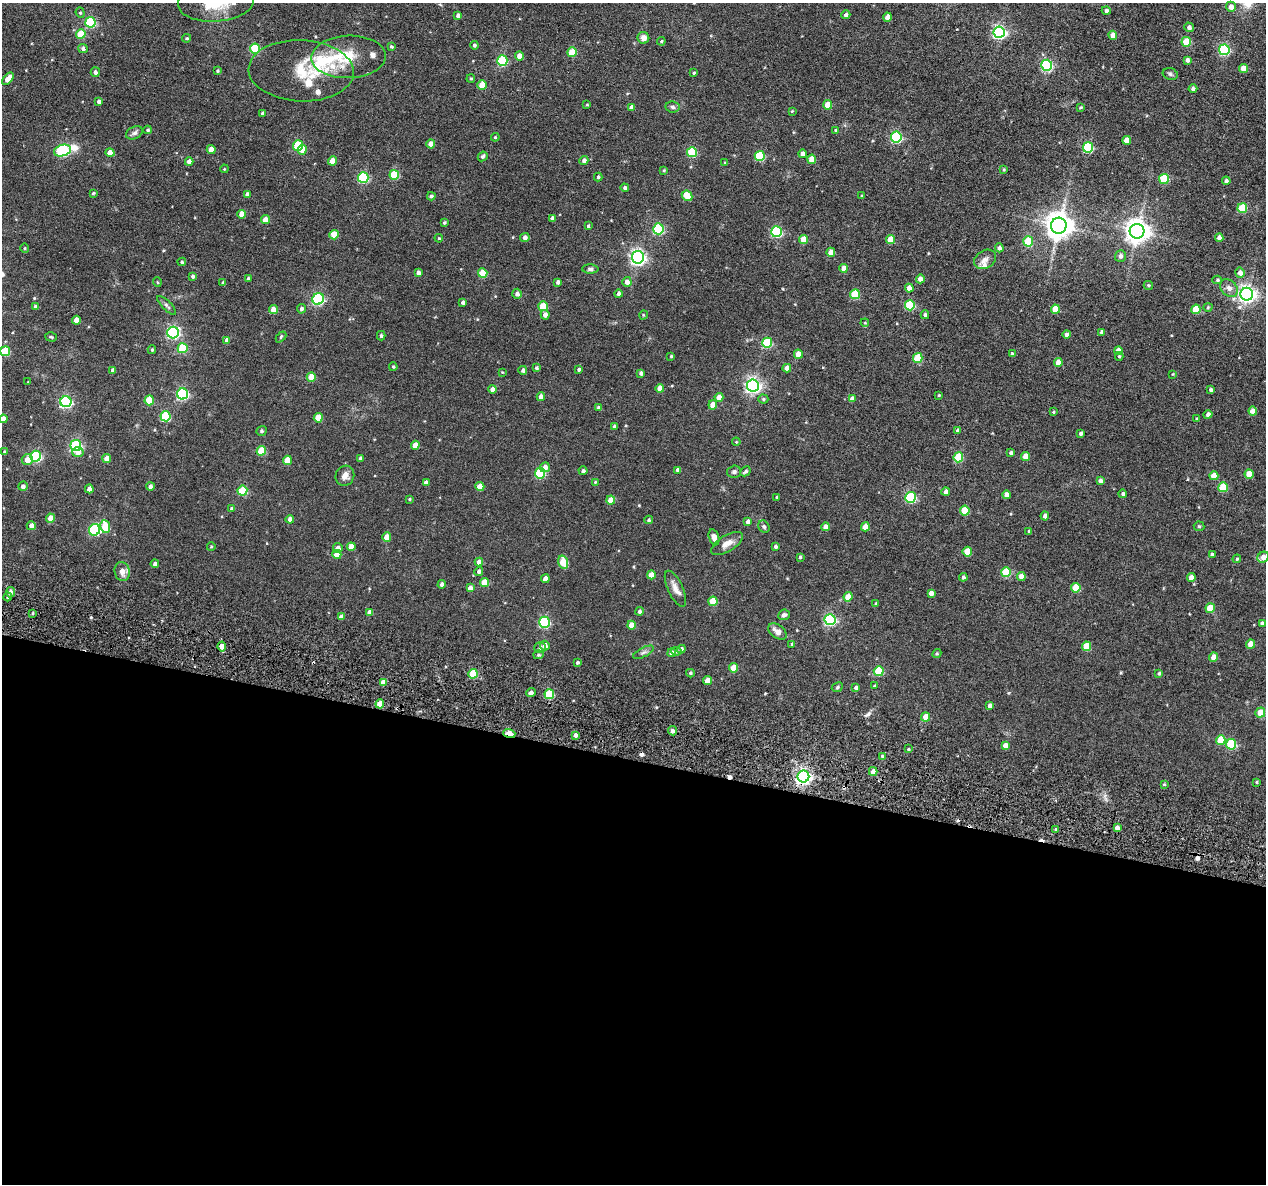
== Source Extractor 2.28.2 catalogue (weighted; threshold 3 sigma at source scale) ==
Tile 14 of 4 x 4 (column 2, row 4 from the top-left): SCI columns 1350-2613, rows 202-1383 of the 5225 x 5247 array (HDU 1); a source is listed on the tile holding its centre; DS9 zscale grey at full resolution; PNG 1268 x 1186 px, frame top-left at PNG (2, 3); each listed source drawn as its Kron ellipse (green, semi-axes under 4 px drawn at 4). Shown black and unused: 36% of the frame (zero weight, under 3 of 6 exposures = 5% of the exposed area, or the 3 px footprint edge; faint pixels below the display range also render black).
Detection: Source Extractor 2.28.2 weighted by HDU 2 'WHT'; one run over the whole footprint, this tile lists its part. Background 0.0635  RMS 0.0085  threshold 0.0348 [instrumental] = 3 sigma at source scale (4.09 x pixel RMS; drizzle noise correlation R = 1.36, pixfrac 0.8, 0.05/0.05 arcsec/px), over >= 5 px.
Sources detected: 353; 5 cosmic-ray / hot-pixel residue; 1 long thin detection or spike segment (spike, bleed or trail) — neither listed nor drawn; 8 inside a brighter listed object's ellipse — not listed separately; the other 339 listed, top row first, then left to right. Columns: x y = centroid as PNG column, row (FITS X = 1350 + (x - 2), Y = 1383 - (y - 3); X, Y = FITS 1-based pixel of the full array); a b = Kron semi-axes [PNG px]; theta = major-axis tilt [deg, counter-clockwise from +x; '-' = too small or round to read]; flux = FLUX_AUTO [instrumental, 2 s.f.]
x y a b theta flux
216 3 38 19 4 33
1231 7 5 5 - 4.7
1106 11 4 4 - 2
80 13 5 4 - 0.96
458 15 4 4 - 2.2
846 15 5 4 - 1.9
888 17 4 4 - 7.8
90 22 5 5 - 54
1189 27 5 4 - 2.5
999 32 6 5 - 140
81 34 5 4 - 16
1113 35 4 4 - 5.9
187 38 4 3 - 0.93
643 38 6 5 - 3.4
661 41 4 3 - 0.94
1186 42 5 5 - 22
474 45 4 4 - 1.4
391 47 3 3 - 1.1
83 49 5 4 - 1.8
255 49 5 5 - 37
1224 50 5 5 - 67
572 52 5 4 - 19
519 56 4 4 - 6.4
349 57 37 21 2 26
1187 60 4 4 - 2.6
502 61 5 5 - 52
1047 65 5 5 - 83
1243 68 4 4 - 8.1
217 71 3 3 - 0.86
301 71 52 30 -2 34
95 72 5 4 - 1.9
694 73 4 3 - 0.82
1170 74 8 5 -18 1.6
8 79 7 4 50 6.9
471 79 4 3 - 0.93
482 85 5 4 - 14
1193 88 4 4 - 1.8
99 101 4 4 - 2.4
587 105 4 3 - 0.58
828 105 4 4 - 12
631 107 4 4 - 3.4
673 107 7 5 -6 1.8
1080 107 3 3 - 0.82
792 111 4 3 - 0.69
262 113 4 3 - 1.3
148 130 4 4 - 1.1
836 130 4 4 - 0.97
134 133 9 6 24 2.1
495 137 4 4 - 0.72
896 137 5 5 - 77
1127 140 4 4 - 8.9
431 144 4 4 - 6.8
298 146 5 5 - 39
1088 147 5 5 - 48
211 149 4 4 - 8.5
302 150 5 4 - 9.6
63 151 9 5 16 83
692 152 5 5 - 36
110 153 5 4 - 5.7
802 154 4 4 - 3.6
483 156 5 4 - 1.4
760 156 5 5 - 41
812 159 4 4 - 13
584 160 4 4 - 2.7
332 161 4 4 - 8.8
189 162 4 4 - 4
725 163 4 3 - 0.73
224 169 4 3 - 0.53
1004 169 4 3 - 0.81
664 170 4 3 - 0.8
394 175 5 5 - 31
598 177 4 4 - 1.3
363 178 5 5 - 59
1164 179 5 5 - 36
1226 181 4 4 - 2
625 188 4 4 - 1.8
93 193 3 3 - 0.86
247 194 4 4 - 2.3
431 196 4 4 - 1.5
687 196 6 4 -42 18
862 196 3 3 - 0.84
1242 208 5 5 - 27
241 214 4 4 - 6.2
552 218 4 4 - 2.3
265 220 4 4 - 8.6
444 223 4 3 - 1.1
588 226 4 3 - 1
1059 226 8 7 - 860
658 229 5 5 - 62
1137 231 7 7 - 630
777 232 5 5 - 66
334 235 4 4 - 17
525 237 5 4 - 2.8
439 238 4 3 - 0.75
1219 238 4 4 - 3.3
804 239 4 4 - 12
890 239 4 4 - 14
1028 241 5 5 - 27
24 248 5 3 - 0.67
999 248 4 4 - 2
831 252 4 4 - 8.4
1120 256 5 5 - 2.9
638 257 6 6 - 210
985 259 12 8 33 4
182 262 4 4 - 1
844 268 4 4 - 5.4
590 269 8 4 -1 1.7
418 272 4 4 - 2.5
483 273 5 4 - 19
1240 273 5 4 - 4.4
192 276 4 4 - 1.4
248 278 4 3 - 1.3
920 279 4 4 - 4.6
1217 280 5 4 - 0.94
157 282 5 3 - 0.62
223 282 4 4 - 0.85
558 282 4 3 - 1.9
627 282 5 4 - 3.7
1148 285 4 4 - 1.2
909 288 4 4 - 5.2
1229 288 10 7 -44 3.4
517 294 5 5 - 2.8
618 294 4 4 - 2.2
855 294 5 5 - 29
1247 294 6 6 - 290
318 299 6 5 - 93
463 302 4 3 - 2.1
167 305 12 4 -44 1.9
910 305 5 5 - 39
543 306 5 5 - 21
35 307 4 4 - 1.7
1208 307 4 4 - 0.82
301 309 4 4 - 1.7
1055 309 4 4 - 14
1196 309 5 4 - 23
273 310 4 4 - 8.2
545 315 5 4 - 3.6
643 315 4 3 - 0.6
925 315 4 4 - 1.6
76 320 4 4 - 6.3
865 323 4 3 - 0.61
1102 332 4 4 - 2.5
173 333 6 6 - 110
1066 334 4 4 - 2.5
381 336 5 3 - 1.1
51 337 6 4 -16 0.92
281 337 6 4 47 0.89
227 340 4 4 - 3.7
767 343 5 5 - 39
183 348 5 5 - 29
152 350 4 4 - 0.98
1118 350 4 4 - 4.9
5 351 5 5 - 31
798 354 4 4 - 8.8
1012 354 3 3 - 1.1
671 356 3 3 - 0.68
1119 356 4 3 - 0.96
918 358 5 5 - 23
1058 363 4 4 - 8.4
393 367 4 3 - 0.84
536 368 4 4 - 1.2
787 368 4 4 - 4.7
579 369 4 3 - 1.3
113 370 4 4 - 2.3
523 370 4 4 - 2
502 372 4 3 - 0.52
641 373 4 3 - 2.1
1173 374 4 3 - 0.51
311 377 4 4 - 13
28 382 4 3 - 0.66
753 385 6 6 - 220
660 388 4 4 - 5.4
493 389 4 4 - 4
1211 390 3 3 - 1.3
182 394 5 5 - 91
939 395 4 4 - 0.65
541 397 4 4 - 4.5
719 397 4 4 - 6.9
763 399 5 4 - 1.3
852 399 4 4 - 4.1
149 400 5 4 - 20
66 402 5 5 - 100
713 405 4 4 - 7.1
599 408 4 4 - 2.7
1253 411 4 4 - 5.5
1053 412 4 3 - 0.79
1208 414 4 4 - 2.8
165 416 5 5 - 39
318 418 4 4 - 16
3 419 4 4 - 5
1197 419 4 4 - 1.5
614 426 4 3 - 2
261 431 5 5 - 1.1
958 431 4 4 - 2.8
1081 433 4 3 - 2.1
736 442 4 3 - 0.6
415 445 4 4 - 8.5
76 446 5 5 - 85
261 451 5 4 - 19
4 452 4 3 - 0.71
78 452 5 4 - 4.1
1011 453 4 3 - 1.7
36 456 5 5 - 76
1026 456 4 4 - 9.9
958 457 5 5 - 30
360 458 4 3 - 1.4
107 459 4 4 - 7.7
27 460 5 5 - 7.4
287 460 4 4 - 10
545 467 5 4 - 4.6
678 470 4 4 - 3.2
583 471 4 4 - 1.7
745 471 5 4 - 1.5
734 472 7 6 - 1.9
540 473 5 5 - 43
1249 474 4 4 - 10
345 476 10 9 - 4.3
1214 476 4 4 - 10
1100 481 4 4 - 2.4
426 482 4 4 - 2.5
595 482 4 4 - 0.65
23 486 5 4 - 2.4
150 486 4 4 - 2.3
480 486 4 4 - 8.8
1223 487 5 5 - 28
89 489 4 4 - 4.6
242 491 5 5 - 29
946 492 4 4 - 3.4
1123 494 4 4 - 1.7
1007 495 4 4 - 4.4
777 497 4 3 - 0.61
910 497 5 5 - 63
409 499 4 3 - 0.81
611 500 4 4 - 10
232 509 4 4 - 1.2
965 510 5 5 - 21
1045 516 4 4 - 2.7
51 518 4 4 - 8.9
290 519 4 4 - 3.7
649 520 4 3 - 1.2
748 522 4 4 - 3.8
31 526 4 4 - 4.1
1199 526 5 5 - 0.85
105 527 6 5 - 23
764 527 6 5 - 1.4
826 527 4 4 - 4.4
865 527 4 4 - 11
95 530 6 5 - 67
1029 531 3 3 - 1
387 537 4 4 - 9.7
714 537 8 5 -73 4.2
727 544 18 8 31 5.9
775 546 4 4 - 1.3
211 547 4 3 - 0.56
351 547 4 4 - 6.5
338 548 5 4 - 3.2
967 552 5 4 - 15
337 554 4 4 - 10
1212 555 3 3 - 1.8
800 557 3 3 - 0.89
1263 557 6 5 - 5.3
1237 559 4 3 - 0.83
479 562 4 4 - 4.3
563 562 6 5 - 17
155 564 4 4 - 2.4
479 571 4 4 - 1.8
122 572 9 7 -76 5.3
1006 572 5 5 - 28
651 575 4 4 - 8.8
1021 576 4 4 - 6
963 577 4 4 - 1.6
1191 578 4 4 - 6.5
545 579 4 4 - 4.3
484 582 4 4 - 14
442 584 4 4 - 3
470 588 4 4 - 3.9
1076 588 5 4 - 18
675 589 19 7 -65 5.4
10 592 5 4 - 3.3
931 593 4 4 - 3.5
8 597 4 4 - 1.2
848 597 4 4 - 9.6
713 601 5 4 - 17
876 604 3 3 - 1.1
1210 608 5 4 - 17
639 611 4 4 - 2
370 612 4 4 - 4.5
33 613 4 2 - 0.77
784 615 6 5 - 2.2
341 617 4 4 - 3.2
830 620 5 5 - 92
544 622 5 5 - 78
1262 623 4 3 - 1.8
631 625 4 4 - 8.2
777 631 10 6 -36 4.8
792 644 4 3 - 1.1
1250 644 4 4 - 9.4
545 646 5 4 - 3.5
1086 646 5 4 - 17
222 647 5 4 - 7.3
540 647 6 5 - 2
681 649 4 4 - 2.4
676 651 5 4 - 1.2
643 652 11 4 27 2
672 653 4 4 - 3.5
937 654 5 4 - 0.87
538 655 5 4 - 1.1
1213 657 4 4 - 6.5
577 662 4 4 - 1.2
734 668 4 4 - 11
879 671 5 5 - 30
690 673 4 3 - 1.1
1159 673 4 3 - 1.1
473 674 5 4 - 26
707 680 4 4 - 8.8
383 682 4 4 - 6.5
874 686 4 3 - 0.62
837 687 6 4 25 1
856 687 4 3 - 1.6
531 693 5 4 - 2.2
549 694 5 5 - 34
380 704 4 4 - 10
990 706 4 4 - 2.6
1260 713 5 5 - 10
926 717 4 4 - 12
672 731 5 4 - 2.6
509 733 6 4 -18 27
575 735 4 3 - 3.1
1221 740 5 4 - 18
1231 744 5 5 - 35
1005 746 4 4 - 5.1
908 749 3 3 - 0.81
882 756 3 3 - 0.78
873 771 4 4 - 5.2
803 776 6 6 - 220
1257 782 4 3 - 0.8
1164 784 3 3 - 0.71
1117 828 4 4 - 5
1056 829 4 4 - 1.1
Overlapping masked pixels (flux is a lower limit): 1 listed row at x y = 509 733
Isophote crosses this tile's border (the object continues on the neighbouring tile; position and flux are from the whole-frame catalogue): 4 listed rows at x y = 216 3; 5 351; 3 419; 1263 557